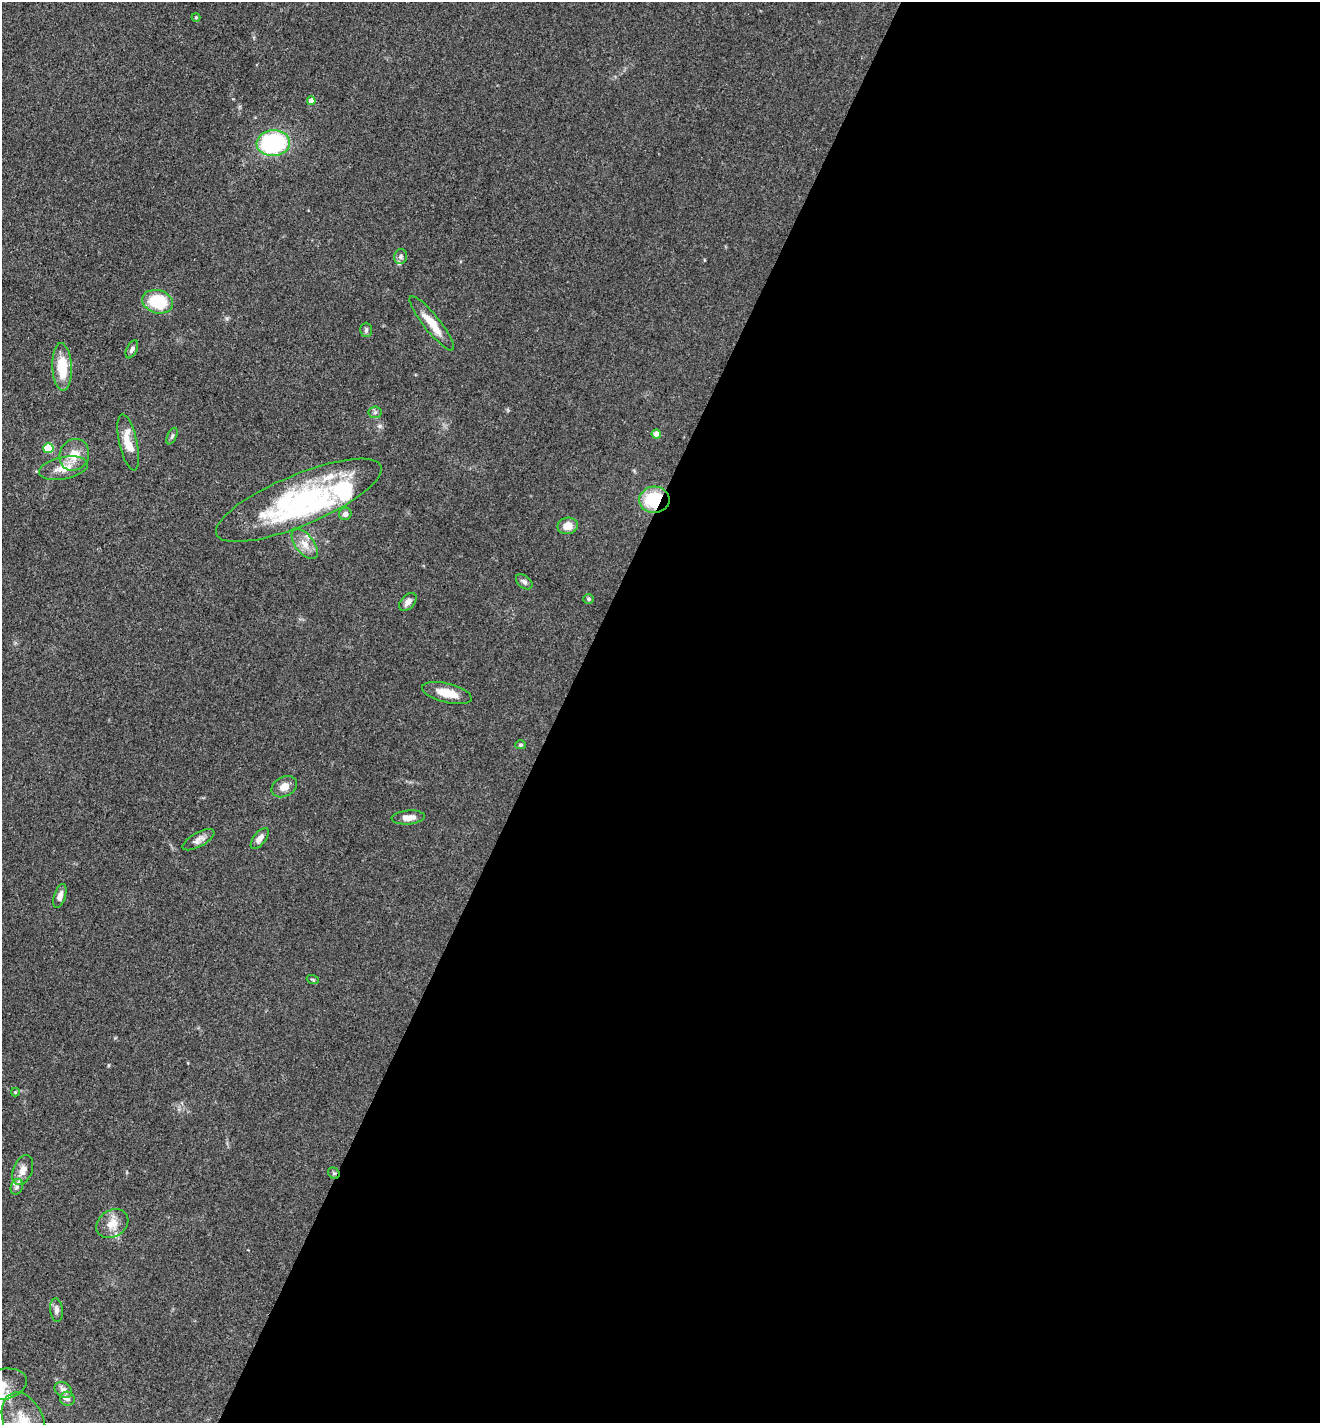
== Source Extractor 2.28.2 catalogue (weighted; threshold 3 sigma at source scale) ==
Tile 12 of 4 x 4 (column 4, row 3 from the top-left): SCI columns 4234-5551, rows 1423-2843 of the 5695 x 5686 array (HDU 1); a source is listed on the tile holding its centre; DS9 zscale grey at full resolution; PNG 1322 x 1425 px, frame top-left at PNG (2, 2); each listed source drawn as its Kron ellipse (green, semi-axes under 4 px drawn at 4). Shown black and unused: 58% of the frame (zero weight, under 3 of 4 exposures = <1% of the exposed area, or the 3 px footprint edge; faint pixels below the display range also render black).
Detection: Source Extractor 2.28.2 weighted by HDU 2 'WHT'; one run over the whole footprint, this tile lists its part. Background 0.0839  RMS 0.0064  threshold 0.0286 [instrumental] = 3 sigma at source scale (4.5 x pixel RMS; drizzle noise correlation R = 1.50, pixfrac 1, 0.05/0.05 arcsec/px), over >= 5 px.
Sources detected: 49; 2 inside a brighter object's white glare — neither listed nor drawn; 5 inside a brighter listed object's ellipse — not listed separately; the other 42 listed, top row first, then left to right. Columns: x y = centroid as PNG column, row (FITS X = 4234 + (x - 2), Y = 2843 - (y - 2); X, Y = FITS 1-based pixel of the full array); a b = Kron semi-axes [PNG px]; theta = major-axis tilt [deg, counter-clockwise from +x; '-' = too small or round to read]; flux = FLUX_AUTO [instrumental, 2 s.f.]
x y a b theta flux
196 17 4 4 - 0.55
311 101 4 4 - 5.6
273 143 17 13 4 77
401 257 7 6 - 1.6
158 302 15 11 -16 27
432 323 34 8 -51 12
366 330 7 6 - 1.3
132 349 10 5 63 2
62 367 24 9 -87 19
375 412 6 6 - 1.4
656 434 4 4 - 7.3
172 436 9 4 65 1.2
128 442 28 9 -77 11
48 448 5 5 - 30
74 455 16 14 61 10
63 468 25 11 11 10
299 500 89 25 23 100
654 500 15 13 4 31
345 514 6 6 - 2.4
568 526 10 8 12 7
305 544 17 9 -52 6.9
524 582 9 6 -39 1.9
589 599 5 5 - 0.99
408 602 10 6 47 3.3
447 693 25 9 -14 11
521 745 5 4 - 0.9
284 787 13 9 27 5.1
408 817 16 7 5 5.4
260 838 12 6 52 3.4
199 840 18 7 29 3.4
60 896 12 5 72 3.5
313 980 6 4 -20 0.79
15 1092 4 4 - 0.61
23 1170 16 9 68 6
334 1173 6 5 - 1.1
17 1187 8 6 70 1.9
112 1224 17 13 33 8.1
56 1310 12 6 -83 2.5
2 1384 25 15 12 10
63 1390 9 7 -35 3.6
67 1399 7 7 - 2
24 1422 31 20 -69 21
Overlapping masked pixels (flux is a lower limit): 2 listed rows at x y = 654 500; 334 1173
Isophote crosses this tile's border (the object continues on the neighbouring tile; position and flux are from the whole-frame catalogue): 2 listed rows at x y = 2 1384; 24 1422